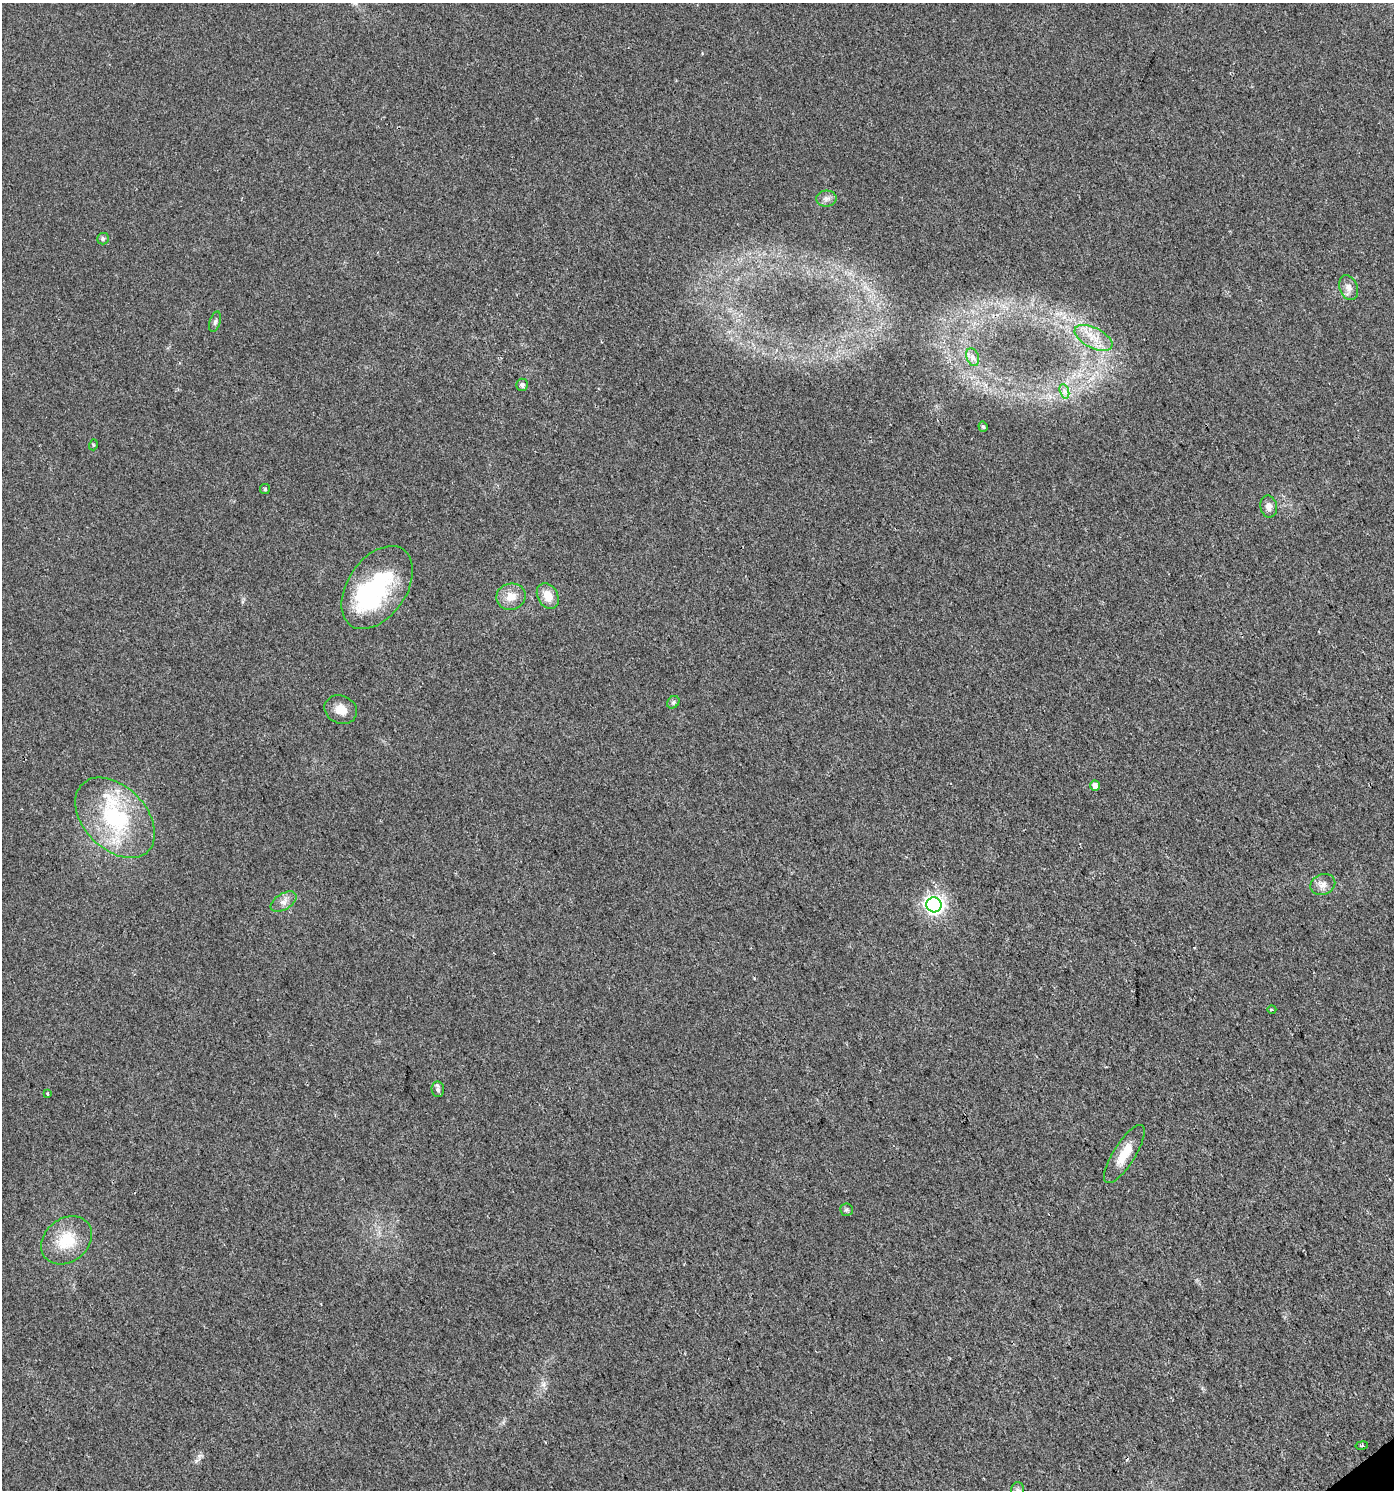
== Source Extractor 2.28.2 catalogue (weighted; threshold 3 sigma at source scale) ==
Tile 6 of 4 x 4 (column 2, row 2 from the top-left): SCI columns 1585-2976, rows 2977-4464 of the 5888 x 5956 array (HDU 1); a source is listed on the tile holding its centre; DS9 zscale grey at full resolution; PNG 1396 x 1492 px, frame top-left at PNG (2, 3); each listed source drawn as its Kron ellipse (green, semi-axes under 4 px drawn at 4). Shown black and unused: <1% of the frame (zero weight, under 2 of 3 exposures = <1% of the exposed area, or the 3 px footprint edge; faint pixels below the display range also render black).
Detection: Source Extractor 2.28.2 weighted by HDU 2 'WHT'; one run over the whole footprint, this tile lists its part. Background 0.0154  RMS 0.0057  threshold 0.0256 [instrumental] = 3 sigma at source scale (4.5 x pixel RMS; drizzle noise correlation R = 1.50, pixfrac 1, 0.0396/0.0396 arcsec/px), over >= 5 px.
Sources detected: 34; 2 inside a brighter object's white glare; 1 cosmic-ray / hot-pixel residue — neither listed nor drawn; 1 inside a brighter listed object's ellipse — not listed separately; the other 30 listed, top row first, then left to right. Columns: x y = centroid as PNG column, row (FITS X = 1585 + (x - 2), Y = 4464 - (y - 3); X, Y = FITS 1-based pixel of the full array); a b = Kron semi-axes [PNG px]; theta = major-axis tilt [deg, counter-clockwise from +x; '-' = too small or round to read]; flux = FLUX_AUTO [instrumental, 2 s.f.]
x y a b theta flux
826 199 10 8 3 2.6
103 239 6 5 - 1.4
1349 288 13 9 -68 3.7
215 322 10 5 73 1.6
1093 338 20 10 -26 10
973 357 9 6 -70 2.7
522 385 6 6 - 1.8
1064 391 7 4 -71 1.8
983 426 5 4 - 1
93 445 5 3 - 0.58
265 489 5 5 - 0.8
1269 507 11 8 -80 3.1
377 587 46 29 55 57
548 596 14 10 -60 7.7
511 597 15 13 11 7.1
673 702 7 5 45 1.2
341 710 17 14 -25 6.8
1095 786 5 5 - 3.7
115 818 47 31 -46 59
1323 885 13 10 24 3.9
284 902 14 8 32 3.6
934 905 8 7 - 230
1272 1010 4 3 - 0.59
438 1089 8 6 -85 1.9
47 1094 4 3 - 0.6
1124 1154 34 11 58 11
846 1210 6 6 - 1.1
66 1240 27 21 38 19
1362 1446 6 3 9 0.71
1018 1490 8 6 -89 1.8
Isophote crosses this tile's border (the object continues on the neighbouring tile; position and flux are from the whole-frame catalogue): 1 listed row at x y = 1018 1490
Unlisted compact peaks at least as high as the median listed source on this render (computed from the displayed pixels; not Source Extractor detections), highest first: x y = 196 1461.